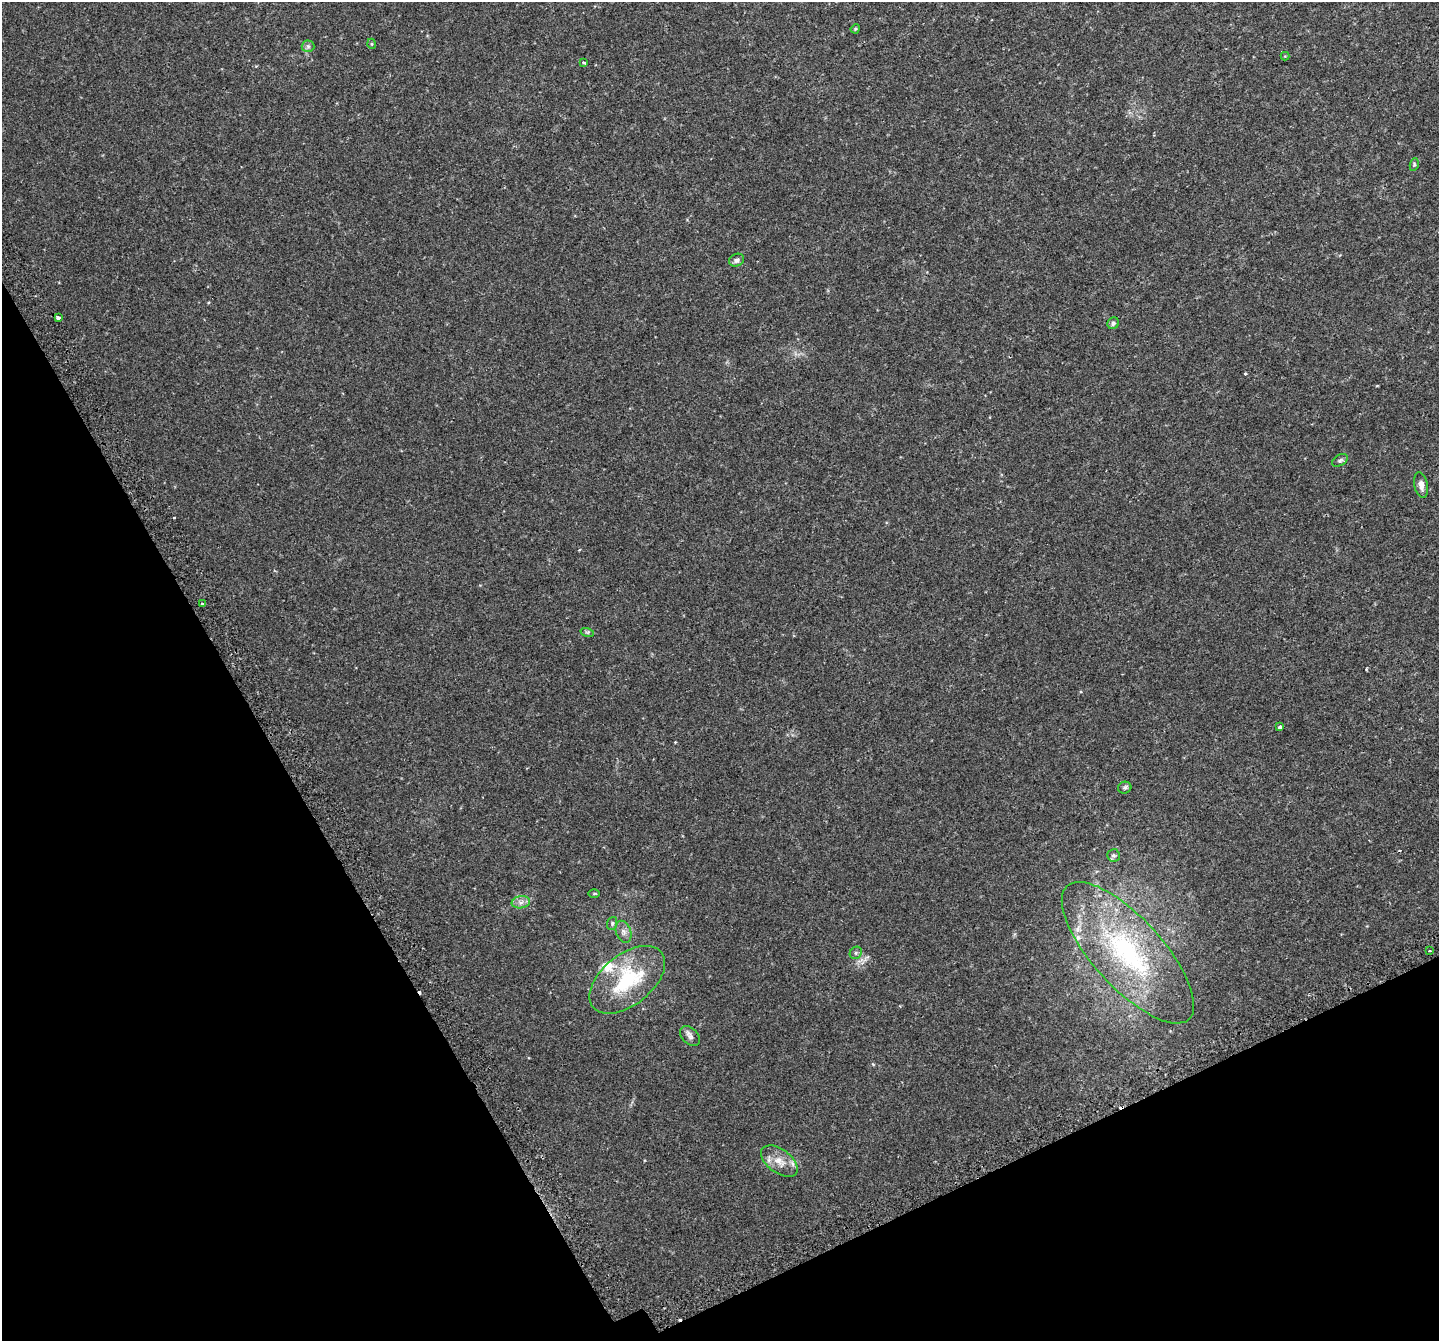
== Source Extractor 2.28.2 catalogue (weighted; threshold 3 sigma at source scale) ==
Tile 14 of 4 x 4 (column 2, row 4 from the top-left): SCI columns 1488-2924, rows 214-1552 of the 5856 x 5728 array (HDU 1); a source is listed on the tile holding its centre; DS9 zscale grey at full resolution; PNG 1441 x 1343 px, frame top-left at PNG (2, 2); each listed source drawn as its Kron ellipse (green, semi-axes under 4 px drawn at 4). Shown black and unused: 25% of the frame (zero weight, under 2 of 3 exposures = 3% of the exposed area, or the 3 px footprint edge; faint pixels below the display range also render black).
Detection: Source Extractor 2.28.2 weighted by HDU 2 'WHT'; one run over the whole footprint, this tile lists its part. Background 0.0234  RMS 0.0058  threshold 0.0261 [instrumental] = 3 sigma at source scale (4.5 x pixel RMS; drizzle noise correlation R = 1.50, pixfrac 1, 0.0396/0.0396 arcsec/px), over >= 5 px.
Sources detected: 33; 5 cosmic-ray / hot-pixel residue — neither listed nor drawn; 2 inside a brighter listed object's ellipse — not listed separately; the other 26 listed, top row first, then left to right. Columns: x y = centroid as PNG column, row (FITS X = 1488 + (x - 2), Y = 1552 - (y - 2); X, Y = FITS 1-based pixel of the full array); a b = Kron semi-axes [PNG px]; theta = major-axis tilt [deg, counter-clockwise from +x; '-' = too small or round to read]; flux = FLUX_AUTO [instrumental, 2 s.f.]
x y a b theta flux
855 29 5 3 - 0.57
372 44 5 3 - 0.45
308 46 6 6 - 1.2
1285 56 4 4 - 0.49
584 62 4 3 - 0.64
1414 165 6 4 81 0.69
737 260 8 6 25 1.6
58 318 3 3 - 17
1113 323 6 5 - 1.7
1340 460 8 5 29 1.2
1421 485 13 6 -79 2.9
202 604 3 3 - 3.4
587 632 7 4 -17 0.8
1280 727 4 3 - 2.7
1125 788 7 6 - 1
1113 855 6 6 - 1.1
594 893 5 3 - 0.52
521 902 9 6 9 2.2
612 923 6 5 - 0.89
624 932 11 7 -71 2.6
1430 951 3 2 - 0.59
856 953 6 5 - 1.1
1128 953 90 34 -48 90
627 980 44 25 39 40
690 1036 12 8 -44 2.2
779 1161 21 12 -36 7.4